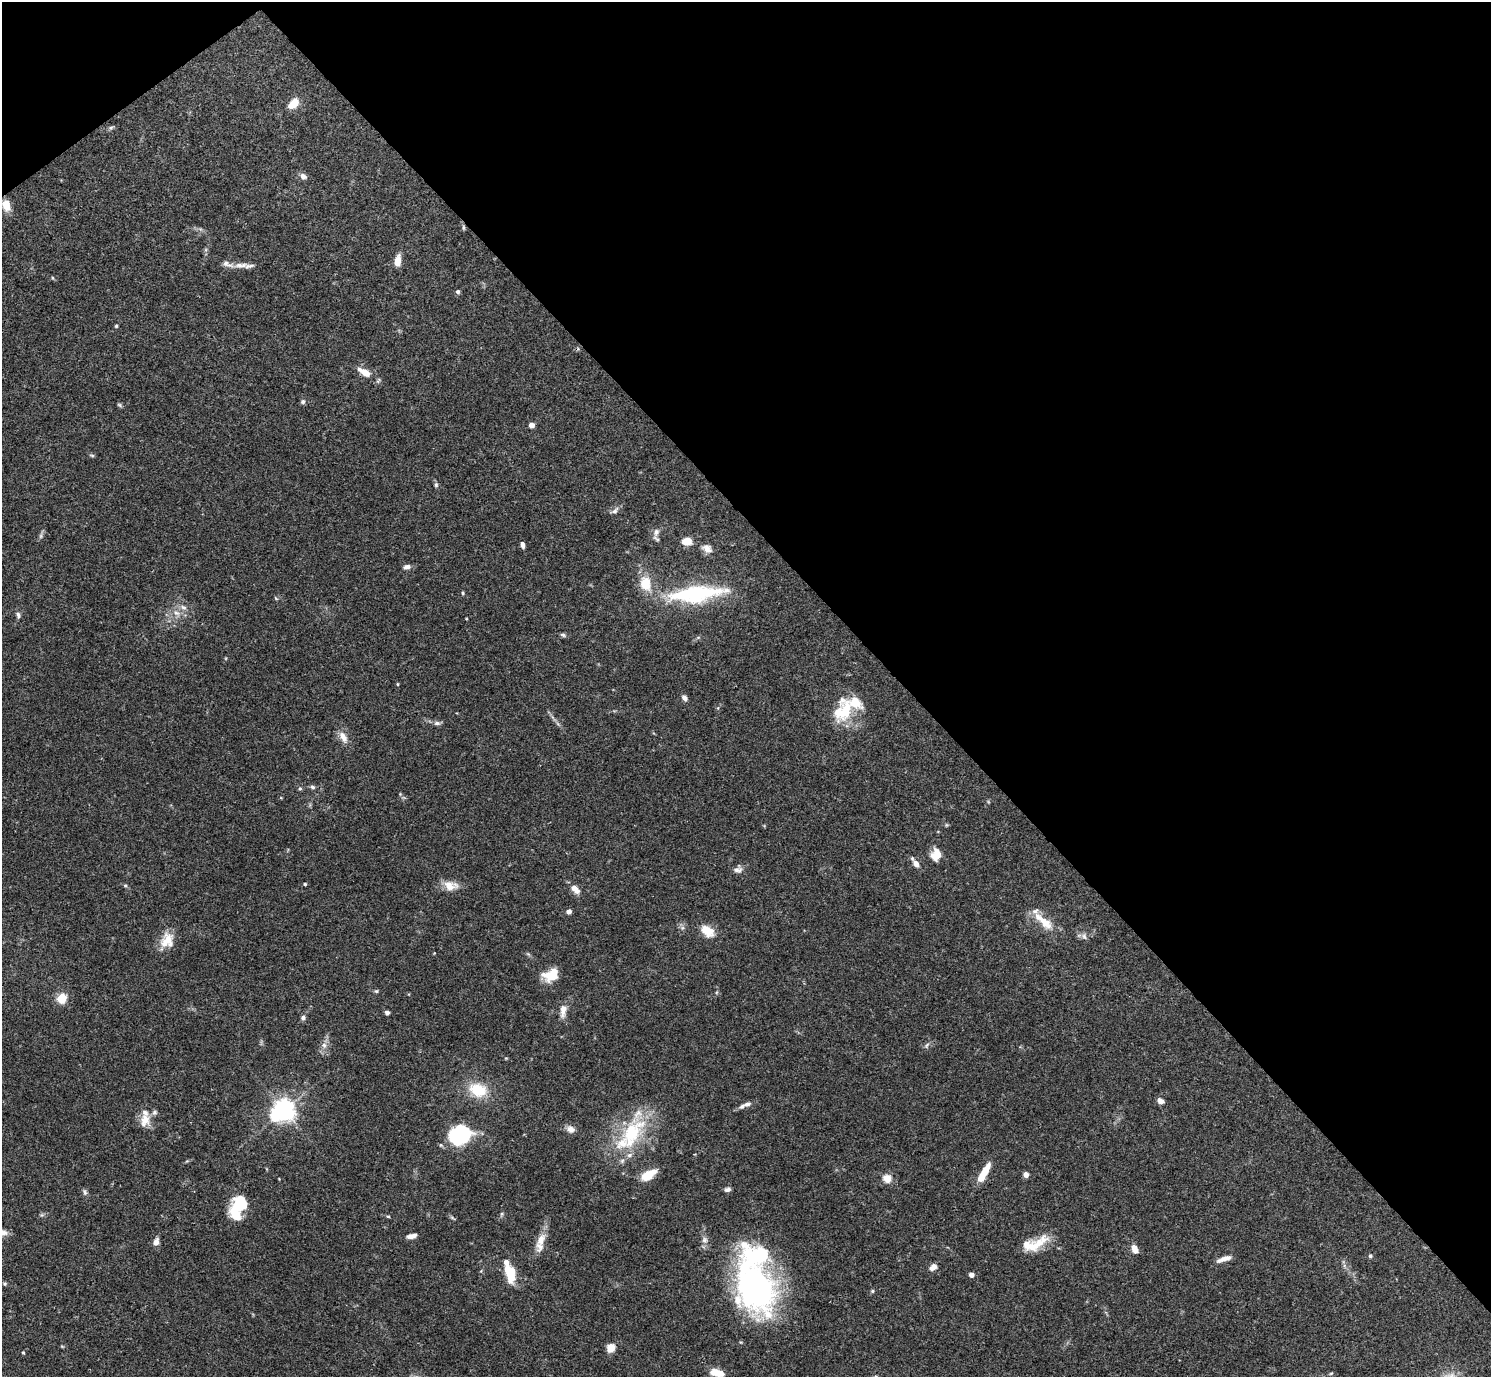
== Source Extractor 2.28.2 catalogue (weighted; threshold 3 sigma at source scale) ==
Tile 3 of 4 x 4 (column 3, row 1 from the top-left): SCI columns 2980-4468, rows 4285-5659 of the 5961 x 5958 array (HDU 1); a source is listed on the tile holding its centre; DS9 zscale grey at full resolution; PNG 1493 x 1379 px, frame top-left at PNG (2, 2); no overlay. Shown black and unused: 41% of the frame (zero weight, under 3 of 4 exposures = <1% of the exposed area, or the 3 px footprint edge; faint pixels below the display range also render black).
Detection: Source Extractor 2.28.2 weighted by HDU 2 'WHT'; one run over the whole footprint, this tile lists its part. Background 0.0692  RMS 0.0032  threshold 0.0144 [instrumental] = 3 sigma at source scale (4.5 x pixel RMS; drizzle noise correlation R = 1.50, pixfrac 1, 0.05/0.05 arcsec/px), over >= 5 px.
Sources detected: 114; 1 too faint to see at this stretch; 3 inside a brighter object's white glare — not listed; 13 inside a brighter listed object's ellipse — not listed separately; the other 97 listed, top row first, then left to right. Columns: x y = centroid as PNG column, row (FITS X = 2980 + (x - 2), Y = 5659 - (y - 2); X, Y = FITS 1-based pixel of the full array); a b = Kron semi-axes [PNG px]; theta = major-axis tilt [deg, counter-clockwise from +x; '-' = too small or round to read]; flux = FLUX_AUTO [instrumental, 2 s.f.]
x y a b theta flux
293 103 11 7 48 5.2
111 128 7 5 29 0.6
303 176 9 7 -37 1.4
6 205 13 9 -70 3.6
463 227 8 4 -89 0.5
200 229 6 4 -71 0.5
398 261 12 6 81 3.6
241 265 23 7 1 3
52 278 5 3 - 0.33
458 292 5 5 - 0.68
116 326 5 4 - 0.41
364 372 20 8 -28 4
303 402 6 6 - 0.72
119 405 7 4 -28 0.5
531 425 5 5 - 1.5
92 455 7 3 -8 0.43
436 485 7 5 -77 0.66
615 511 12 7 38 1.3
656 532 12 8 74 1.8
687 541 6 5 - 7.8
522 545 7 4 -77 1.1
707 549 13 10 -31 2.5
407 567 9 6 13 1.4
646 583 18 13 -76 7.7
463 593 5 4 - 0.36
697 593 70 19 5 35
276 598 6 3 -45 0.31
183 607 10 7 -26 1.5
177 613 12 8 -32 2.4
18 615 9 6 -66 0.91
563 635 9 5 -19 0.66
698 637 6 4 20 0.44
397 684 5 3 - 0.29
684 698 7 5 -55 1.3
844 711 31 20 69 14
437 723 9 6 -6 1
343 737 17 8 -62 2.9
312 787 7 5 -4 0.71
300 788 5 5 - 0.48
400 794 5 4 - 0.34
936 854 12 10 82 5.2
916 863 9 6 -50 2.2
738 869 12 10 47 1.5
305 884 4 4 - 0.38
125 885 5 4 - 0.42
451 886 19 12 -8 4
575 889 11 7 -46 3
568 911 5 4 - 1.4
1044 921 33 11 -42 6.6
707 931 16 10 -38 5.7
1084 936 10 7 -60 1.2
167 940 20 16 67 5.6
551 975 14 10 23 9.4
376 991 5 5 - 0.46
717 992 6 4 71 0.4
62 998 9 9 - 5.8
563 1010 17 8 84 2.7
387 1012 5 4 - 0.91
303 1017 6 6 - 0.87
324 1045 8 7 - 1.4
927 1045 9 4 52 0.72
478 1090 21 15 -21 10
1160 1101 7 5 -26 1.9
747 1104 11 6 22 1.3
284 1110 8 7 - 190
145 1120 20 13 74 4.2
570 1129 11 9 -29 1.9
632 1133 59 26 63 25
458 1136 26 21 -2 19
984 1173 24 7 61 6.6
1026 1174 5 5 - 1.8
648 1175 17 8 33 6.9
887 1178 5 5 - 13
728 1189 8 5 15 0.98
85 1192 9 5 -70 0.78
237 1204 27 12 64 11
502 1214 6 4 89 0.47
388 1216 5 3 - 0.36
452 1218 10 2 -35 0.5
412 1236 11 5 11 1.8
541 1240 20 11 66 3.9
704 1240 9 8 - 1.4
156 1242 8 6 66 2
1034 1246 37 12 33 7.9
1134 1249 8 5 -63 3.2
1370 1256 5 5 - 0.55
1224 1259 18 6 18 2.2
933 1267 7 5 36 2.4
510 1272 20 10 -78 9.2
971 1275 4 4 - 2.4
5 1283 5 5 - 0.52
755 1288 62 43 -69 85
872 1291 5 5 - 0.47
62 1346 6 3 -19 0.33
611 1348 8 7 - 4.1
23 1352 4 3 - 0.33
717 1373 16 7 -14 5.4
Overlapping masked pixels (flux is a lower limit): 2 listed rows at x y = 463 227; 755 1288
Isophote crosses this tile's border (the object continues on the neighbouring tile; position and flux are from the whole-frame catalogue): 1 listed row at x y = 717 1373